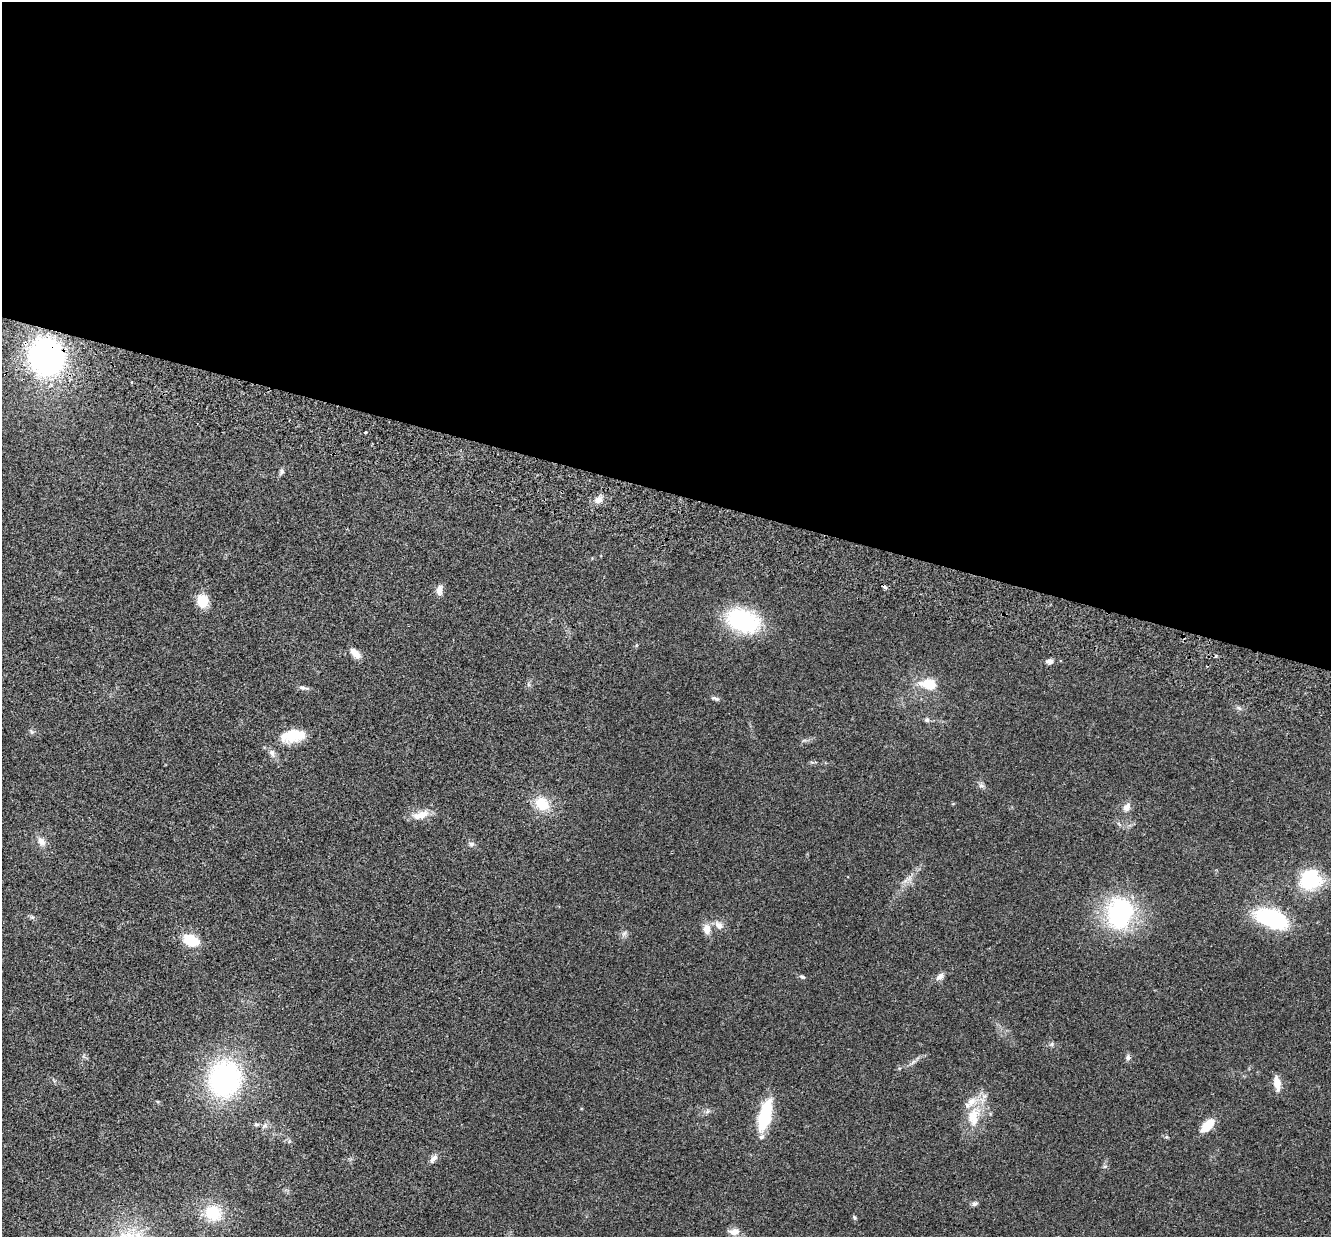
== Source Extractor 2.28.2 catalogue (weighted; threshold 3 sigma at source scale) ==
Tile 3 of 4 x 4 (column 3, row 1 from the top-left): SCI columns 2680-4008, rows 3893-5127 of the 5357 x 5440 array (HDU 1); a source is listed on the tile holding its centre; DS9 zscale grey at full resolution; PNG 1333 x 1239 px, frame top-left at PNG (2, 2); no overlay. Shown black and unused: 40% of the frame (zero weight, under 2 of 3 exposures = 3% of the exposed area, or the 3 px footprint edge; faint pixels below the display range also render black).
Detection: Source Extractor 2.28.2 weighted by HDU 2 'WHT'; one run over the whole footprint, this tile lists its part. Background 0.0531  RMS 0.0079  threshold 0.0354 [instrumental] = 3 sigma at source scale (4.5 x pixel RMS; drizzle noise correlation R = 1.50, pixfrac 1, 0.05/0.05 arcsec/px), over >= 5 px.
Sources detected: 51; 2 inside a brighter object's white glare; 2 cosmic-ray / hot-pixel residue — not listed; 2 inside a brighter listed object's ellipse — not listed separately; the other 45 listed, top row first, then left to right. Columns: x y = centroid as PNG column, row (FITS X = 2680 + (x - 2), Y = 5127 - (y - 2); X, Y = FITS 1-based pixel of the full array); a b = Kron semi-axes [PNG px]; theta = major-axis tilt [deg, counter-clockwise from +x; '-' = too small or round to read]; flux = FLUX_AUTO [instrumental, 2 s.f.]
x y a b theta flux
46 357 30 28 -70 180
365 432 3 3 - 1.6
282 471 7 6 - 1.7
598 500 11 8 19 4.5
439 590 13 7 86 4.4
203 601 14 12 -77 14
743 621 27 17 -26 89
355 653 15 8 -45 5.6
1216 656 4 3 - 1.2
1050 661 9 6 0 2.6
929 684 18 12 -8 17
302 687 10 5 -13 2
715 698 11 5 -21 1.8
927 720 7 6 - 1.6
31 732 8 3 -71 1.1
293 735 30 15 8 19
272 753 11 7 -71 3.3
981 785 9 5 -6 1.9
542 804 15 12 -44 18
1127 807 12 9 60 4.2
421 815 24 10 17 9.2
41 841 13 9 -54 4.8
471 844 7 6 - 2
1308 880 26 21 -7 42
1120 913 22 18 80 120
1271 918 33 17 -19 65
719 925 12 9 -57 4.5
707 929 13 9 -83 5.9
191 940 16 11 -24 20
802 977 7 5 -20 1.1
940 977 12 7 42 3.4
1052 1044 7 4 89 1.2
1128 1057 7 6 - 2.1
224 1079 34 29 76 120
1277 1083 15 7 -81 8.5
765 1115 31 12 77 40
974 1116 31 17 77 22
256 1124 7 5 -5 1.3
265 1126 9 6 41 2.1
1207 1126 15 7 45 17
433 1158 12 7 50 3.4
974 1204 7 6 - 1.7
213 1213 18 16 -28 25
854 1217 6 4 -60 1.1
734 1232 13 9 4 5.5
Overlapping masked pixels (flux is a lower limit): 1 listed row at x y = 46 357